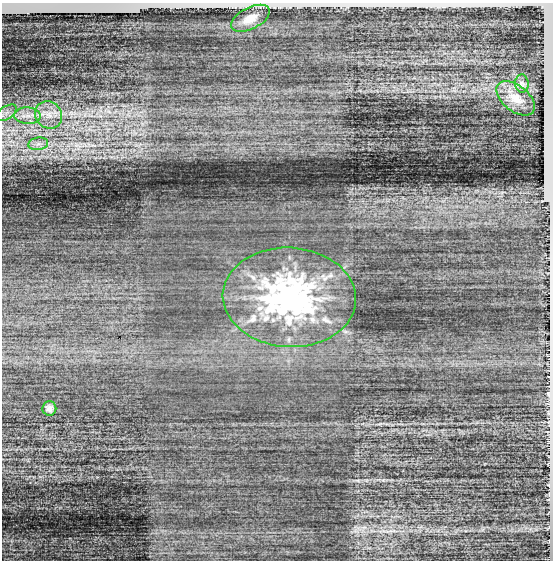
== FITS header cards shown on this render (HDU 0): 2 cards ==
NAXIS1  =                  551
NAXIS2  =                  558

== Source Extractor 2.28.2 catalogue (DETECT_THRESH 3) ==
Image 551 x 558 px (HDU 0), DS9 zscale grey, 1 PNG px = 1 image px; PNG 555 x 562 px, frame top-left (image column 1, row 558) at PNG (2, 3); each listed source drawn as its Kron ellipse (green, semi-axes under 4 px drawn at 4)
Background -0.00633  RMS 0.47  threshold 1.42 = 3 sigma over >= 5 px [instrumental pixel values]
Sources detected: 9; all 9 listed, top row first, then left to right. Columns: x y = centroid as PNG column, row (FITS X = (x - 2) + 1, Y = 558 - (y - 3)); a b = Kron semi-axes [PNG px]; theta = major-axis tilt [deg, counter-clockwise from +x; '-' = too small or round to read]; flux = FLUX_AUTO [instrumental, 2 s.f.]
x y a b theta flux
250 18 21 10 27 380
522 83 9 6 -88 130
516 98 22 13 -38 500
6 113 11 6 33 170
49 115 14 13 - 490
27 116 13 8 -4 330
38 144 10 6 8 180
289 297 66 49 -3 6800
49 408 7 7 - 130